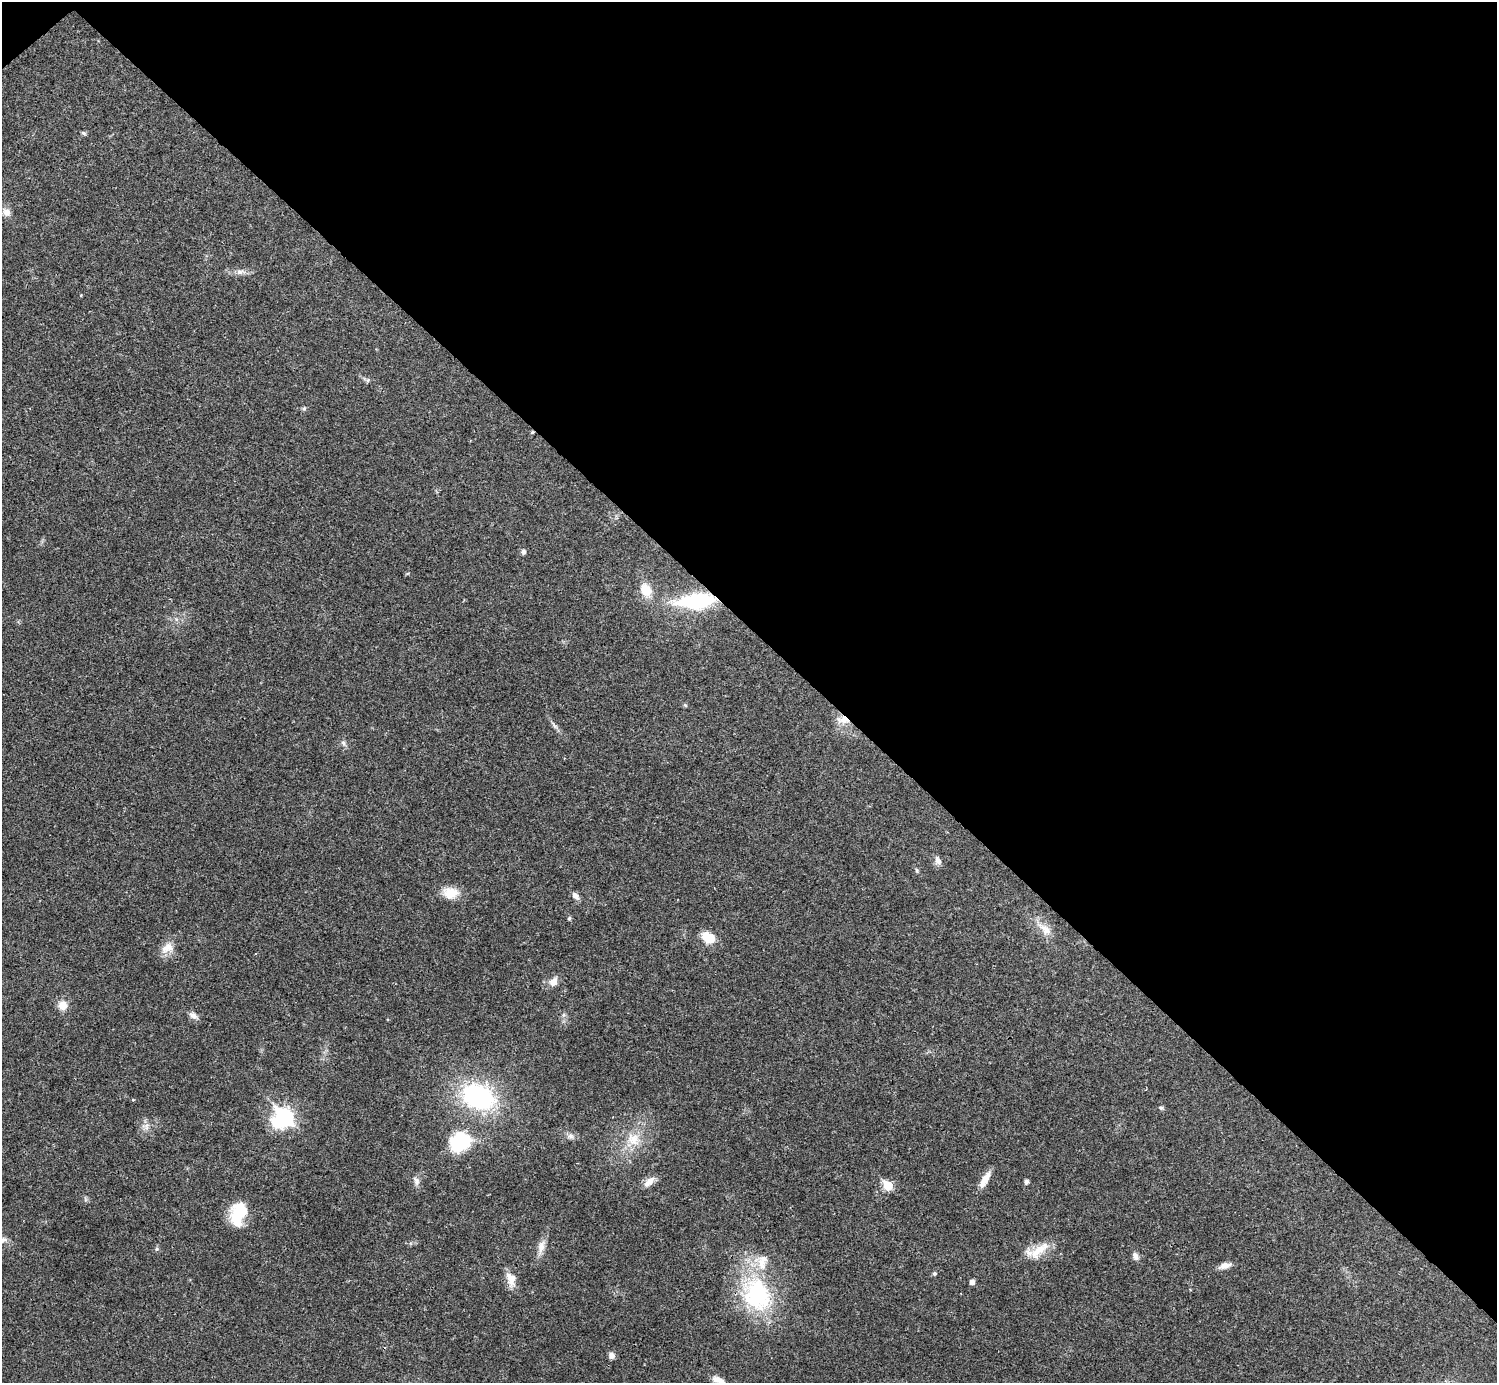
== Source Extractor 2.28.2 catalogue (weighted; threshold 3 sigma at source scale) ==
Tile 3 of 4 x 4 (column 3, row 1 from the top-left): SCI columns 2990-4484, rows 4302-5682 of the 5981 x 5981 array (HDU 1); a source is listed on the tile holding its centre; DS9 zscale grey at full resolution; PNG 1499 x 1385 px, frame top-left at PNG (2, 2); no overlay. Shown black and unused: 46% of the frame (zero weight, under 3 of 4 exposures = <1% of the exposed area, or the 3 px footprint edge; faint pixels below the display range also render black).
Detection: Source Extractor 2.28.2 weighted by HDU 2 'WHT'; one run over the whole footprint, this tile lists its part. Background 0.0207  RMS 0.0023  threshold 0.0101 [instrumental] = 3 sigma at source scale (4.5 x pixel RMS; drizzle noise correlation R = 1.50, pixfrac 1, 0.05/0.05 arcsec/px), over >= 5 px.
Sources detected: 56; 1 inside a brighter object's white glare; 1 cosmic-ray / hot-pixel residue — not listed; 2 inside a brighter listed object's ellipse — not listed separately; the other 52 listed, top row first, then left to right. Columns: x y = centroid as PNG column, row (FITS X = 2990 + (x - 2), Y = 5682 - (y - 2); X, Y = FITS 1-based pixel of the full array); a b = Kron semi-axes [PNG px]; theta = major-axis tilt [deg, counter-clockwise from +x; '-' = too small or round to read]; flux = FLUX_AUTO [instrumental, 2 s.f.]
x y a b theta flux
83 133 5 5 - 0.51
6 212 12 10 -62 1.5
240 272 12 7 17 1.2
81 295 4 3 - 0.19
368 380 6 4 48 0.36
304 408 6 5 - 0.4
523 552 7 6 - 0.56
646 590 17 13 -65 4.1
696 601 51 18 5 19
685 705 6 4 -45 0.3
843 720 19 10 -7 2.6
554 725 14 5 -49 0.87
343 743 10 5 -54 0.67
938 861 12 7 -70 1.1
917 870 6 4 -85 0.36
450 893 20 14 -4 4
575 896 10 6 -50 1.1
569 918 6 4 67 0.33
1045 929 24 11 -44 3.2
708 937 15 11 -33 4.4
167 948 19 13 33 2.8
553 982 12 9 55 1.9
62 1005 11 11 - 2.5
563 1015 7 4 88 0.5
193 1016 13 7 -36 1.2
478 1097 33 24 -21 33
133 1100 4 3 - 0.22
1161 1108 7 5 -23 0.44
284 1117 9 7 -50 78
146 1126 12 11 - 1.6
571 1136 11 8 -12 1.1
633 1140 23 21 38 6.6
460 1142 30 24 29 12
985 1179 22 7 60 2.7
416 1181 13 8 -71 1.2
649 1182 17 8 41 2
1026 1182 6 5 - 0.63
888 1185 6 5 - 8.8
85 1199 7 4 -72 0.39
238 1214 25 16 77 8.6
2 1240 17 8 -2 1.5
541 1247 23 9 75 2.3
156 1249 6 5 - 0.42
1039 1250 34 13 39 4.6
1135 1256 10 6 -61 1.1
1225 1266 16 7 15 1.5
934 1273 5 5 - 0.37
511 1279 20 11 -76 2.8
972 1282 4 4 - 1.2
757 1294 53 39 -63 26
611 1355 8 7 - 0.97
718 1380 14 7 -18 1.8
Overlapping masked pixels (flux is a lower limit): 2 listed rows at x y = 696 601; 843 720
Isophote crosses this tile's border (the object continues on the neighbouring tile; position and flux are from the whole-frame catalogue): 2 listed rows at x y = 2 1240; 718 1380